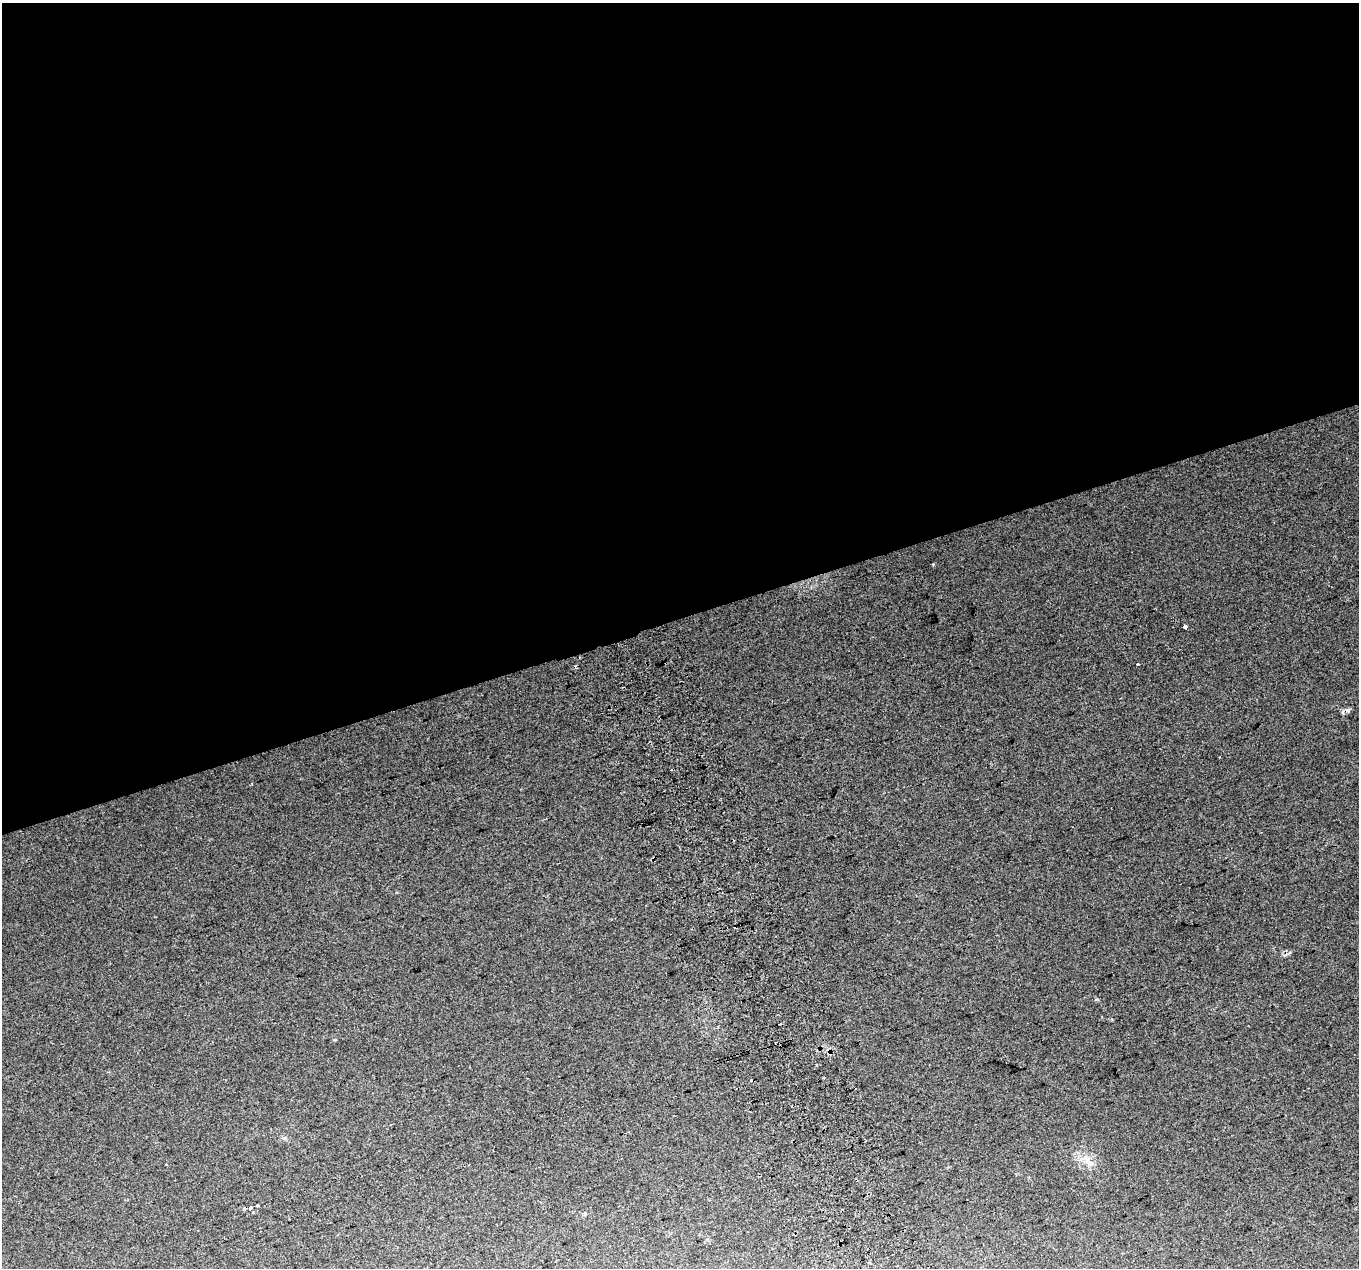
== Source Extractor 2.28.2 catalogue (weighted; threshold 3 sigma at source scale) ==
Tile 2 of 4 x 4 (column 2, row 1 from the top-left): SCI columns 1400-2756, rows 3940-5205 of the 5515 x 5290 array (HDU 1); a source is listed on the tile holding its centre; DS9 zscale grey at full resolution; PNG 1361 x 1270 px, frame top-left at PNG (2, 3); no overlay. Shown black and unused: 49% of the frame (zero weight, under 2 of 3 exposures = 2% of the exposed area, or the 3 px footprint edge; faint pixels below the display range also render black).
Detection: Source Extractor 2.28.2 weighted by HDU 2 'WHT'; one run over the whole footprint, this tile lists its part. Background 0.0694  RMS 0.013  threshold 0.0591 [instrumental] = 3 sigma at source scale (4.5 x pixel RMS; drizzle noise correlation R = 1.50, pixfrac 1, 0.0396/0.0396 arcsec/px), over >= 5 px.
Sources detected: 9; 4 cosmic-ray / hot-pixel residue — not listed; the other 5 listed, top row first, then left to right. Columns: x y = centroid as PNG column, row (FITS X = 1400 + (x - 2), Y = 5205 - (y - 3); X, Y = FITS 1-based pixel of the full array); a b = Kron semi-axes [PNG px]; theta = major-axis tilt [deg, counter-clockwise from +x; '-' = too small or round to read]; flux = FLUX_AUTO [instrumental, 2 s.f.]
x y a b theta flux
1185 627 4 4 - 14
1137 665 3 3 - 5.9
1087 1160 13 7 -77 9.2
257 1206 3 3 - 3.1
250 1208 4 3 - 6.2